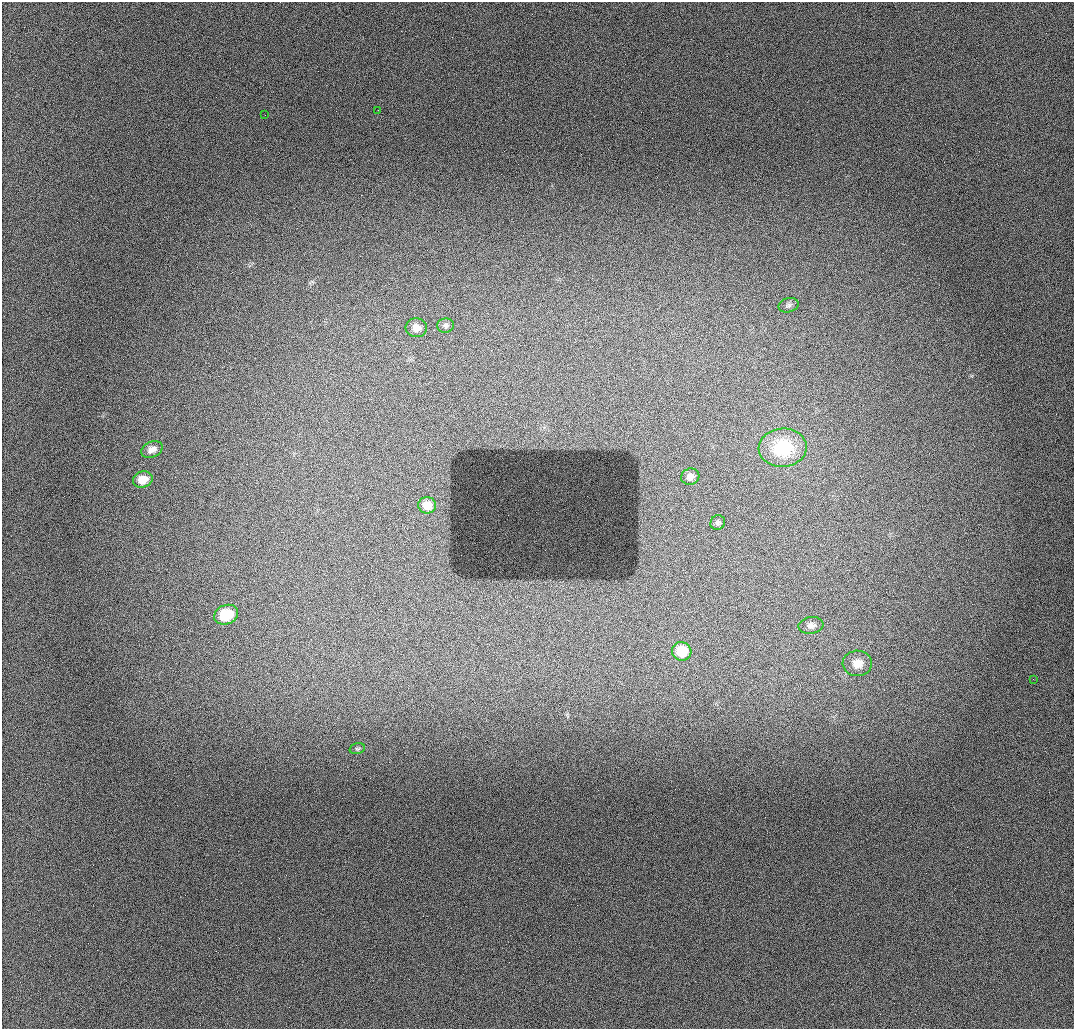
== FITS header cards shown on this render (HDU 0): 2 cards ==
NAXIS1  =                 1072 / length of data axis 1
NAXIS2  =                 1027 / length of data axis 2

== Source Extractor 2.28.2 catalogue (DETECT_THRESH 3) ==
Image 1072 x 1027 px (HDU 0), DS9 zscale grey, 1 PNG px = 1 image px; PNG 1076 x 1031 px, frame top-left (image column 1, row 1027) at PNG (2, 2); each listed source drawn as its Kron ellipse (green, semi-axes under 4 px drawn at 4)
Background 947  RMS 11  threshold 33.3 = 3 sigma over >= 5 px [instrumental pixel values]
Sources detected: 17; all 17 listed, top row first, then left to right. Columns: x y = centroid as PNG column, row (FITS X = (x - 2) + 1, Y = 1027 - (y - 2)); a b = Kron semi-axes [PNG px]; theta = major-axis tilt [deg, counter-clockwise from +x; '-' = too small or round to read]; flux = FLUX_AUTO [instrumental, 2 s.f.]
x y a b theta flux
378 110 2 2 - 310
265 115 2 2 - 870
788 305 10 7 14 2500
445 325 8 7 - 2000
416 328 10 9 - 6000
783 448 24 19 4 35000
152 449 11 7 26 5400
690 477 9 8 - 5300
143 479 10 8 18 10000
427 505 9 8 - 9400
718 523 7 7 - 2000
226 615 12 9 22 26000
811 625 12 8 9 4100
682 651 10 9 - 19000
857 663 15 13 -2 9400
1033 679 2 2 - 540
357 749 8 5 16 1400